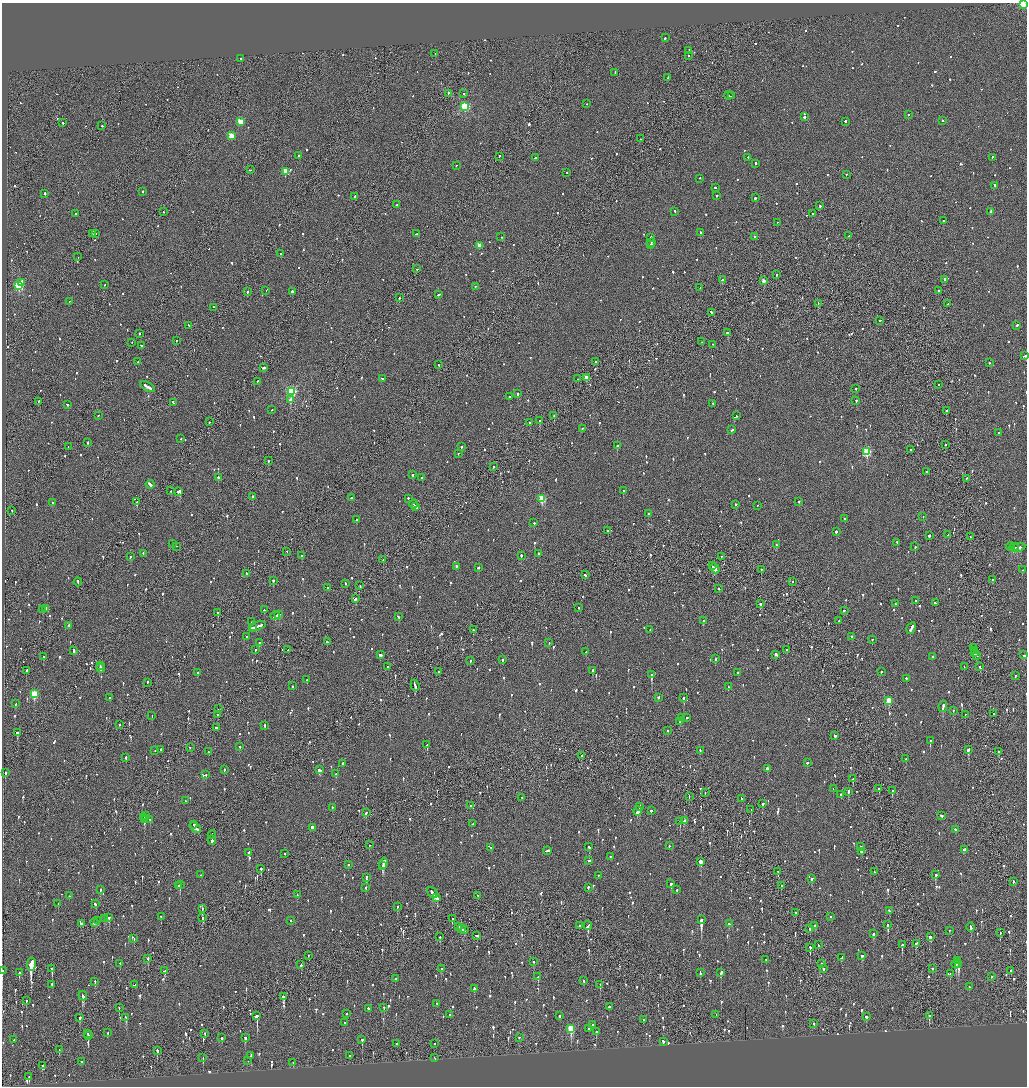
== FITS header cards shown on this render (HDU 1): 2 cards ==
NAXIS1  =                 2050
NAXIS2  =                 2168

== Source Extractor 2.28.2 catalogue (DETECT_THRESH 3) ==
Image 2050 x 2168 px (HDU 1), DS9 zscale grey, zoomed out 1/2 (1 PNG px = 2 x 2 image px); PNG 1029 x 1088 px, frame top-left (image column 2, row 2168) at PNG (2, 3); each listed source drawn as its Kron ellipse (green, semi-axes under 4 px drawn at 4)
Background -0.0869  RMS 0.063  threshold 0.189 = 3 sigma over >= 5 px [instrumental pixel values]
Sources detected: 1477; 50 cannot appear on this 1/2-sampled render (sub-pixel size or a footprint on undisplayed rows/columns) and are neither listed nor drawn; of the other 1427, the 500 brightest by FLUX_AUTO listed and drawn (927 fainter detections omitted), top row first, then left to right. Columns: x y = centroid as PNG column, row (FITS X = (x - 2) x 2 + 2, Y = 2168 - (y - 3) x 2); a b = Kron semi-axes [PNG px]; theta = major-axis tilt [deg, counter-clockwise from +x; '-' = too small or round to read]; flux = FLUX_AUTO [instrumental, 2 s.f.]
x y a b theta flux
1023 5 3 2 - 290
665 38 3 2 - 110
689 51 2 2 - 98
435 54 2 1 - 130
689 56 2 2 - 92
240 59 2 2 - 60
615 73 2 2 - 77
668 78 2 2 - 72
448 94 3 2 - 280
464 94 2 2 - 100
729 96 4 2 - 200
732 96 2 1 - 120
587 104 2 2 - 91
465 107 3 3 - 1200
908 115 2 2 - 67
804 117 2 2 - 390
942 121 2 2 - 130
241 122 3 3 - 310
845 122 2 2 - 78
63 123 2 2 - 130
102 126 2 2 - 100
231 136 3 3 - 390
640 139 2 2 - 63
299 156 2 2 - 92
499 157 2 1 - 59
536 158 3 2 - 120
748 158 2 2 - 130
992 158 2 2 - 61
755 164 3 2 - 110
456 166 2 2 - 66
250 170 3 1 - 97
286 172 3 3 - 320
567 173 2 2 - 84
846 175 2 2 - 63
700 179 2 2 - 74
995 186 3 2 - 160
715 188 2 2 - 75
143 192 2 2 - 140
45 194 2 2 - 220
716 196 2 2 - 71
355 197 2 2 - 100
755 198 2 2 - 300
397 205 3 2 - 700
820 206 2 2 - 220
163 212 2 1 - 63
675 212 2 2 - 63
991 212 4 2 - 410
76 214 2 2 - 88
812 214 2 2 - 180
943 221 2 2 - 120
777 223 2 1 - 84
700 233 2 2 - 350
92 234 2 1 - 110
95 234 2 2 - 71
416 234 2 1 - 110
849 236 3 2 - 72
501 237 2 2 - 71
755 237 2 2 - 170
651 238 3 2 - 140
651 243 2 1 - 74
651 245 3 2 - 470
479 246 3 2 - 200
281 254 2 2 - 160
78 257 2 1 - 84
417 269 2 1 - 140
776 275 2 2 - 240
722 280 3 2 - 360
944 280 3 2 - 120
763 281 2 2 - 120
22 283 3 2 - 490
104 285 2 2 - 61
19 286 3 3 - 1100
475 287 2 2 - 71
700 288 2 2 - 82
266 291 2 2 - 200
938 291 2 2 - 71
247 292 2 2 - 92
292 292 3 2 - 240
439 295 3 2 - 97
399 298 2 2 - 61
69 302 2 2 - 240
818 304 2 1 - 130
948 304 4 2 - 290
213 308 2 1 - 66
711 313 3 2 - 190
880 321 2 2 - 72
189 326 2 2 - 86
1017 326 3 2 - 96
728 333 2 2 - 270
139 334 2 2 - 76
176 341 2 1 - 85
702 342 2 1 - 80
132 343 2 1 - 93
713 345 2 1 - 71
141 346 2 2 - 84
1025 356 4 2 - 160
138 362 3 2 - 120
595 362 2 2 - 79
989 363 2 2 - 69
439 365 2 2 - 72
264 368 4 2 - 110
587 378 3 2 - 210
382 379 3 2 - 74
578 379 2 1 - 69
257 382 2 2 - 110
939 385 2 1 - 61
148 387 8 2 -31 420
856 389 2 2 - 190
291 392 4 3 - 1700
518 394 2 2 - 110
509 397 2 2 - 120
291 400 3 2 - 250
856 401 2 2 - 61
39 402 2 1 - 74
173 403 3 2 - 90
713 404 2 1 - 240
67 405 3 2 - 87
272 410 2 2 - 59
947 411 2 2 - 72
98 416 2 2 - 61
554 416 2 2 - 91
736 416 2 2 - 78
540 421 2 2 - 490
209 422 2 2 - 75
529 423 2 2 - 140
582 429 2 2 - 88
731 430 3 2 - 85
999 433 2 2 - 75
181 439 2 2 - 93
88 443 2 2 - 250
945 445 2 2 - 73
617 446 2 2 - 540
68 447 2 1 - 59
461 447 2 2 - 220
911 450 2 2 - 96
867 452 3 3 - 900
458 454 2 1 - 100
268 461 2 2 - 100
493 467 2 2 - 65
926 472 2 2 - 140
412 475 2 2 - 370
218 478 2 2 - 150
422 478 2 2 - 140
966 479 2 1 - 90
150 485 4 2 - 250
171 491 2 2 - 64
623 491 2 2 - 87
179 492 4 2 - 660
253 497 2 2 - 290
351 498 2 2 - 220
408 499 2 2 - 140
542 499 3 3 - 580
137 502 2 2 - 150
799 502 2 2 - 92
53 503 3 2 - 80
413 505 4 2 - 160
735 505 2 2 - 160
757 506 2 2 - 64
416 507 3 2 - 120
12 511 2 1 - 66
648 514 2 2 - 75
923 517 2 1 - 97
845 519 3 2 - 69
356 520 2 2 - 170
534 523 2 2 - 84
608 531 2 2 - 140
836 532 2 2 - 370
948 535 2 2 - 72
929 536 2 2 - 550
970 537 2 1 - 61
897 543 3 2 - 110
173 544 3 2 - 61
776 545 2 2 - 65
176 547 2 1 - 93
915 547 2 2 - 98
1010 547 4 2 - 130
1014 548 5 1 - 97
1018 548 7 2 12 290
287 552 2 1 - 96
143 554 2 2 - 93
539 554 2 2 - 170
302 556 2 2 - 120
521 556 2 2 - 240
130 557 2 2 - 83
721 557 2 1 - 61
383 560 2 2 - 85
713 566 2 1 - 100
456 567 2 2 - 110
478 568 3 2 - 77
715 569 5 2 - 270
761 570 2 1 - 120
1022 570 2 2 - 70
246 574 2 2 - 68
585 575 3 2 - 190
992 580 2 2 - 78
274 581 2 2 - 83
78 582 4 2 - 140
792 582 2 1 - 60
345 584 2 2 - 140
360 586 3 1 - 120
328 588 2 2 - 83
719 589 2 2 - 67
355 599 3 2 - 120
915 601 2 2 - 67
935 603 2 2 - 180
760 604 2 2 - 350
895 604 2 2 - 72
579 608 2 2 - 61
45 609 3 1 - 150
43 610 4 2 - 150
264 610 2 2 - 110
844 611 3 2 - 100
218 613 2 2 - 150
279 615 3 2 - 200
275 616 5 2 - 270
398 617 3 2 - 65
704 621 3 2 - 90
839 621 2 2 - 62
251 622 2 2 - 120
69 626 2 2 - 77
257 627 8 2 19 380
253 628 2 2 - 130
911 628 6 2 60 260
473 630 2 1 - 240
650 630 2 2 - 73
247 637 2 2 - 200
852 637 2 2 - 180
872 639 2 2 - 73
327 642 3 2 - 85
260 643 3 2 - 70
549 643 2 2 - 59
974 648 2 1 - 65
255 650 2 2 - 83
288 650 2 2 - 110
786 650 2 2 - 65
74 651 3 2 - 160
974 651 2 1 - 100
586 652 2 2 - 86
974 653 3 2 - 230
380 655 3 2 - 120
776 655 3 2 - 320
1024 655 2 2 - 91
976 656 3 2 - 180
43 657 2 2 - 140
933 657 2 2 - 260
715 659 2 2 - 280
502 660 2 2 - 290
470 661 2 1 - 220
100 666 3 1 - 120
388 667 2 2 - 79
964 667 3 2 - 75
980 667 2 1 - 89
101 668 4 2 - 190
26 671 3 2 - 180
593 671 3 2 - 280
439 672 2 2 - 310
881 672 2 2 - 150
198 673 2 2 - 100
738 673 2 2 - 160
652 675 3 2 - 820
1015 676 2 2 - 100
906 679 2 2 - 410
307 680 2 2 - 120
147 683 3 2 - 97
292 686 2 2 - 150
415 686 6 2 -70 290
728 687 2 2 - 79
34 694 3 3 - 560
110 698 2 2 - 91
658 698 2 2 - 330
684 698 2 2 - 82
889 701 3 3 - 410
16 704 2 2 - 88
943 707 5 2 - 490
218 709 2 1 - 89
953 711 2 2 - 130
993 714 2 1 - 68
217 715 3 2 - 96
965 715 2 1 - 200
152 716 2 1 - 86
682 718 2 1 - 76
686 718 2 2 - 110
680 722 2 2 - 66
120 725 2 2 - 96
265 726 2 2 - 140
216 728 2 2 - 130
668 731 2 2 - 140
17 733 3 2 - 130
835 736 3 2 - 65
930 741 2 2 - 330
427 745 2 2 - 180
240 747 2 2 - 84
190 748 2 2 - 73
161 750 2 2 - 160
968 750 3 2 - 260
155 751 2 2 - 100
700 751 2 2 - 97
208 752 2 2 - 65
999 752 2 2 - 84
582 756 3 2 - 87
126 758 2 2 - 120
906 759 2 2 - 61
807 763 2 2 - 210
343 764 2 2 - 180
768 769 3 2 - 350
224 770 2 2 - 130
319 770 3 2 - 180
5 773 2 2 - 190
336 774 2 2 - 100
206 775 2 2 - 72
853 779 2 2 - 180
833 789 2 2 - 110
879 789 2 1 - 150
892 791 2 2 - 62
848 792 3 2 - 120
705 793 2 1 - 61
841 795 2 2 - 86
689 797 3 1 - 64
522 798 2 2 - 59
741 799 2 2 - 92
186 801 2 2 - 77
762 804 3 2 - 86
471 806 2 2 - 64
640 807 4 2 - 230
332 808 2 2 - 78
751 810 2 2 - 200
651 811 2 2 - 140
638 812 4 2 - 290
366 813 3 2 - 170
145 816 2 2 - 100
942 816 2 2 - 350
144 818 3 2 - 260
145 820 3 2 - 170
150 820 2 2 - 65
684 821 3 2 - 63
680 822 2 1 - 160
473 824 2 2 - 70
194 825 2 2 - 110
195 828 6 2 -41 320
312 828 2 2 - 450
955 830 3 2 - 70
212 835 4 1 - 180
212 841 4 2 - 480
369 845 2 1 - 81
669 846 2 2 - 59
589 847 3 2 - 74
861 847 2 2 - 130
491 848 3 2 - 63
964 850 3 2 - 160
547 851 4 2 - 180
861 852 2 2 - 250
249 853 3 2 - 130
284 854 2 2 - 99
610 857 2 2 - 170
589 861 3 2 - 180
701 862 3 3 - 590
383 864 6 2 74 1200
348 865 2 2 - 63
382 866 2 2 - 560
261 869 3 2 - 530
778 872 2 1 - 90
874 872 2 1 - 62
201 875 2 2 - 120
936 875 3 2 - 150
598 876 2 2 - 150
366 878 3 2 - 89
812 879 3 2 - 98
1013 882 2 2 - 68
671 884 2 2 - 250
180 885 2 2 - 220
179 886 3 2 - 260
781 886 2 2 - 60
366 888 2 2 - 65
588 888 2 2 - 220
100 890 2 2 - 62
677 890 2 2 - 65
432 893 6 2 -51 320
297 895 2 2 - 110
69 896 2 2 - 75
478 896 2 2 - 180
437 898 4 2 - 310
58 904 2 2 - 74
95 904 2 2 - 90
397 907 2 2 - 72
202 909 2 2 - 180
889 911 3 2 - 140
795 913 2 2 - 230
161 917 2 2 - 110
831 917 2 2 - 65
108 918 4 2 - 390
203 918 3 2 - 93
104 919 2 2 - 89
452 919 3 2 - 88
701 920 4 2 - 2200
98 921 3 2 - 110
290 921 2 2 - 64
95 923 3 2 - 170
81 924 2 2 - 170
729 924 2 2 - 96
888 925 3 2 - 530
580 926 2 1 - 71
588 926 4 2 - 360
815 926 2 2 - 97
459 927 2 1 - 120
971 927 5 2 - 220
461 929 4 2 - 210
810 929 2 2 - 110
464 930 3 2 - 110
950 931 2 2 - 150
1000 933 2 1 - 110
873 934 3 2 - 220
477 936 2 2 - 91
440 937 2 2 - 86
930 937 3 2 - 220
134 939 2 2 - 130
916 944 3 2 - 120
818 945 3 2 - 130
902 945 2 2 - 760
810 948 3 2 - 220
308 956 2 2 - 85
862 956 3 2 - 74
841 958 3 2 - 140
148 959 3 2 - 130
766 960 2 2 - 99
958 961 3 2 - 330
534 962 2 2 - 87
31 964 7 2 88 40000
120 964 2 2 - 72
821 964 2 2 - 98
956 964 4 2 - 330
301 965 2 2 - 310
958 965 3 2 - 770
52 969 3 2 - 220
441 969 2 2 - 60
823 969 3 2 - 240
932 969 2 2 - 92
2 971 2 2 - 210
165 971 2 2 - 140
1011 971 2 2 - 72
19 973 2 2 - 240
700 973 4 2 - 97
721 973 4 2 - 120
950 974 2 2 - 71
538 977 3 2 - 63
992 977 2 2 - 66
395 979 2 2 - 140
584 981 2 2 - 60
95 982 2 2 - 160
52 985 2 2 - 120
134 985 3 1 - 190
600 985 2 2 - 92
969 987 3 2 - 74
474 989 2 2 - 280
83 996 5 2 - 710
283 997 4 2 - 190
26 1001 2 2 - 160
437 1004 2 2 - 110
609 1007 2 2 - 1300
119 1008 2 2 - 61
384 1008 2 2 - 67
369 1009 3 2 - 110
347 1014 2 2 - 60
450 1015 2 2 - 73
716 1015 2 1 - 120
257 1016 3 2 - 850
559 1016 2 2 - 71
929 1016 3 2 - 470
866 1017 3 2 - 120
80 1018 3 2 - 180
126 1018 4 2 - 150
643 1020 2 2 - 120
344 1023 2 2 - 67
814 1024 2 2 - 90
592 1025 3 2 - 72
571 1029 4 3 - 620
589 1029 2 2 - 68
596 1032 3 2 - 100
108 1033 2 2 - 68
88 1034 2 2 - 130
205 1034 2 1 - 130
89 1036 2 2 - 410
221 1038 2 2 - 220
245 1038 3 2 - 110
519 1038 2 2 - 170
14 1040 2 2 - 72
362 1040 3 2 - 190
663 1042 2 2 - 150
397 1044 2 2 - 68
435 1044 2 2 - 100
59 1050 3 2 - 110
157 1051 2 2 - 180
251 1056 3 2 - 130
349 1056 2 2 - 75
203 1058 2 1 - 140
434 1058 2 1 - 210
248 1061 2 2 - 76
81 1062 2 2 - 70
293 1063 2 2 - 300
43 1066 3 2 - 180
29 1077 3 2 - 62
At the frame edge (FLAGS 8, measured only in part): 2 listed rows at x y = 1025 356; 2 971
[927 fainter detections neither listed nor drawn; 50 sub-pixel or undisplayed-footprint detections neither listed nor drawn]